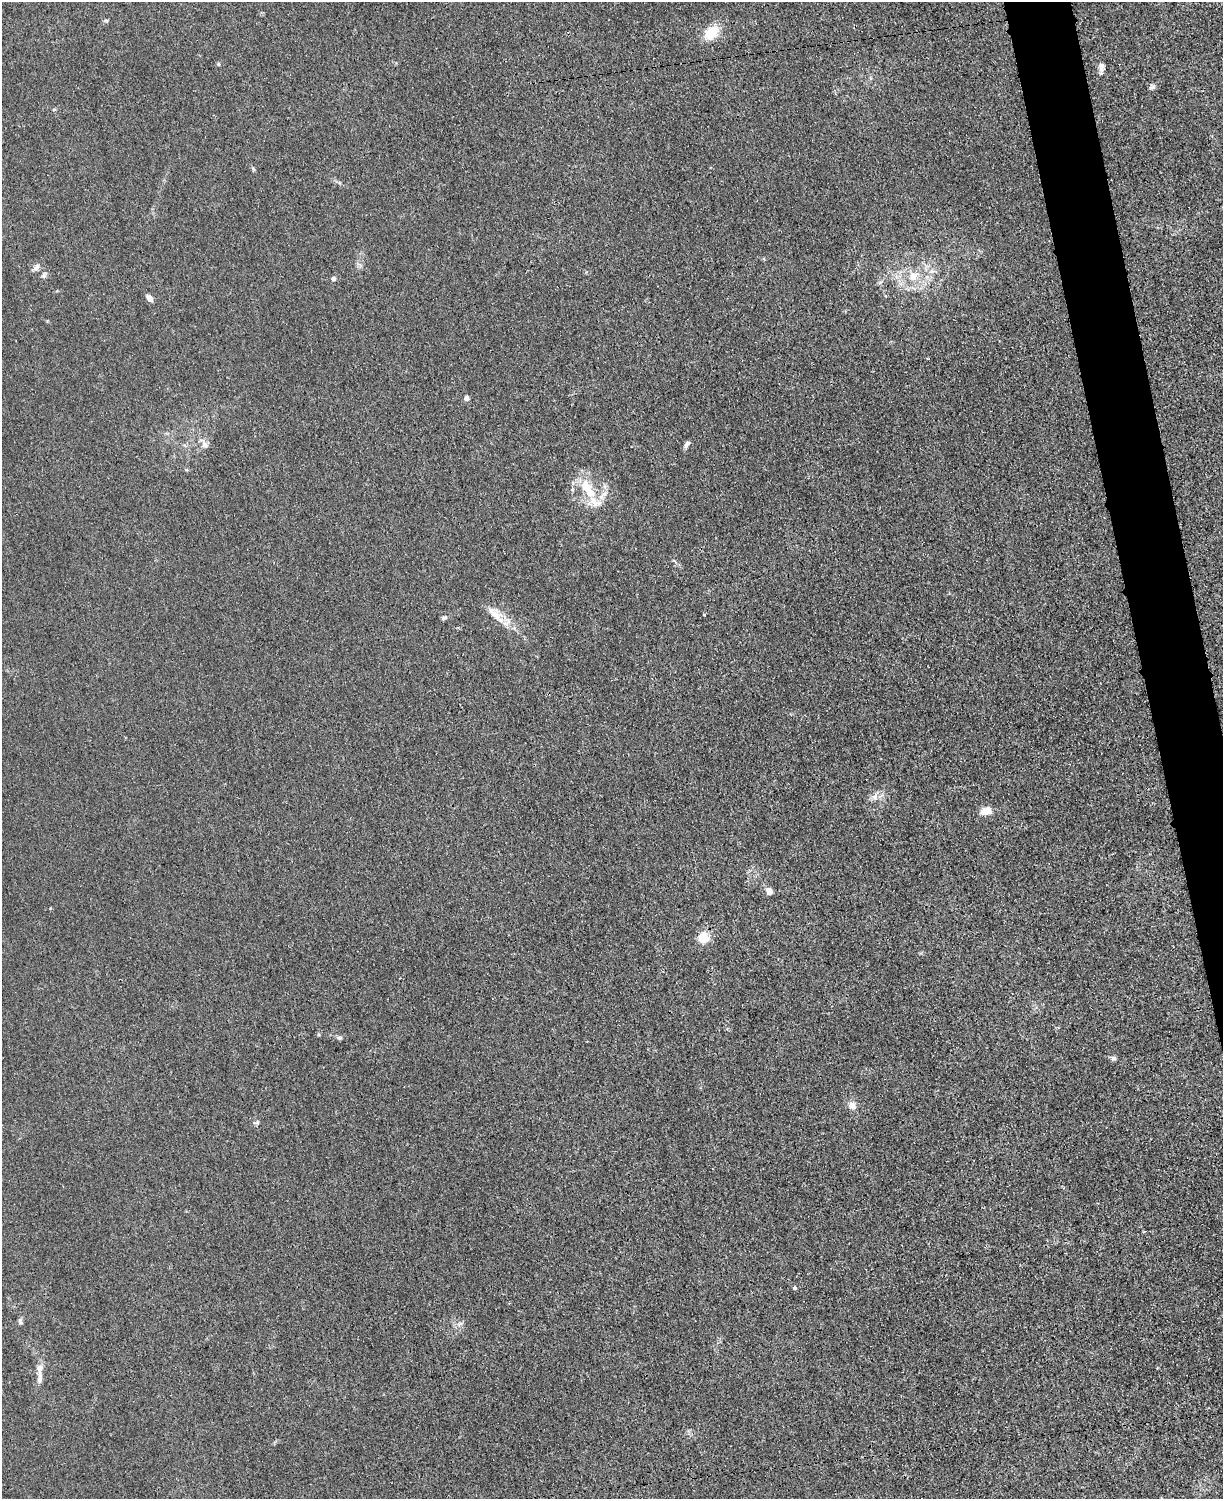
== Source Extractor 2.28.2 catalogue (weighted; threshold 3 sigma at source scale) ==
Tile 6 of 4 x 3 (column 2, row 2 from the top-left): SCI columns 1235-2455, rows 1760-3256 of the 4923 x 4898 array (HDU 1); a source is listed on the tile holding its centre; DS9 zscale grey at full resolution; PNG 1225 x 1501 px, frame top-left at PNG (2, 2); no overlay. Shown black and unused: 3% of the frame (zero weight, under 3 of 4 exposures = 2% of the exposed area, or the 3 px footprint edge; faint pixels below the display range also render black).
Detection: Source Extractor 2.28.2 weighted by HDU 2 'WHT'; one run over the whole footprint, this tile lists its part. Background 0.0151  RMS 0.0046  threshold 0.0205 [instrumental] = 3 sigma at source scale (4.5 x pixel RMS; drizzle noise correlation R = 1.50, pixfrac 1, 0.05/0.05 arcsec/px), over >= 5 px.
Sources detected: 32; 4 inside a brighter listed object's ellipse — not listed separately; the other 28 listed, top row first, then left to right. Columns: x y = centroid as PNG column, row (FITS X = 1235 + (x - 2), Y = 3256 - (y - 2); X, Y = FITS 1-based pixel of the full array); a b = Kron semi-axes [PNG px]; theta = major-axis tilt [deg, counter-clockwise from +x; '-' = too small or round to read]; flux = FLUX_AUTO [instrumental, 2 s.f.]
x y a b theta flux
106 21 6 5 - 0.7
711 33 17 12 40 11
218 64 5 4 - 0.57
1102 66 9 7 79 2.3
1152 86 8 7 - 1.2
36 267 12 6 56 1.9
44 275 8 6 57 1.1
913 276 11 9 47 5.2
333 279 6 5 - 1.2
149 298 7 5 -49 2.8
466 398 5 5 - 1.7
686 444 9 5 49 1.6
205 445 12 8 -53 2.2
588 489 32 12 -57 13
495 614 24 11 -40 6.7
704 615 3 3 - 0.53
444 618 7 5 21 0.99
874 797 10 9 - 2.7
986 811 14 9 9 4.2
769 891 8 6 -60 2.8
703 938 5 5 - 38
339 1038 7 5 -2 0.92
1114 1058 7 6 - 1.1
852 1105 10 8 -25 3.1
256 1123 11 3 10 0.76
794 1288 5 4 - 0.77
20 1321 9 5 -78 1
40 1378 19 6 85 3.1